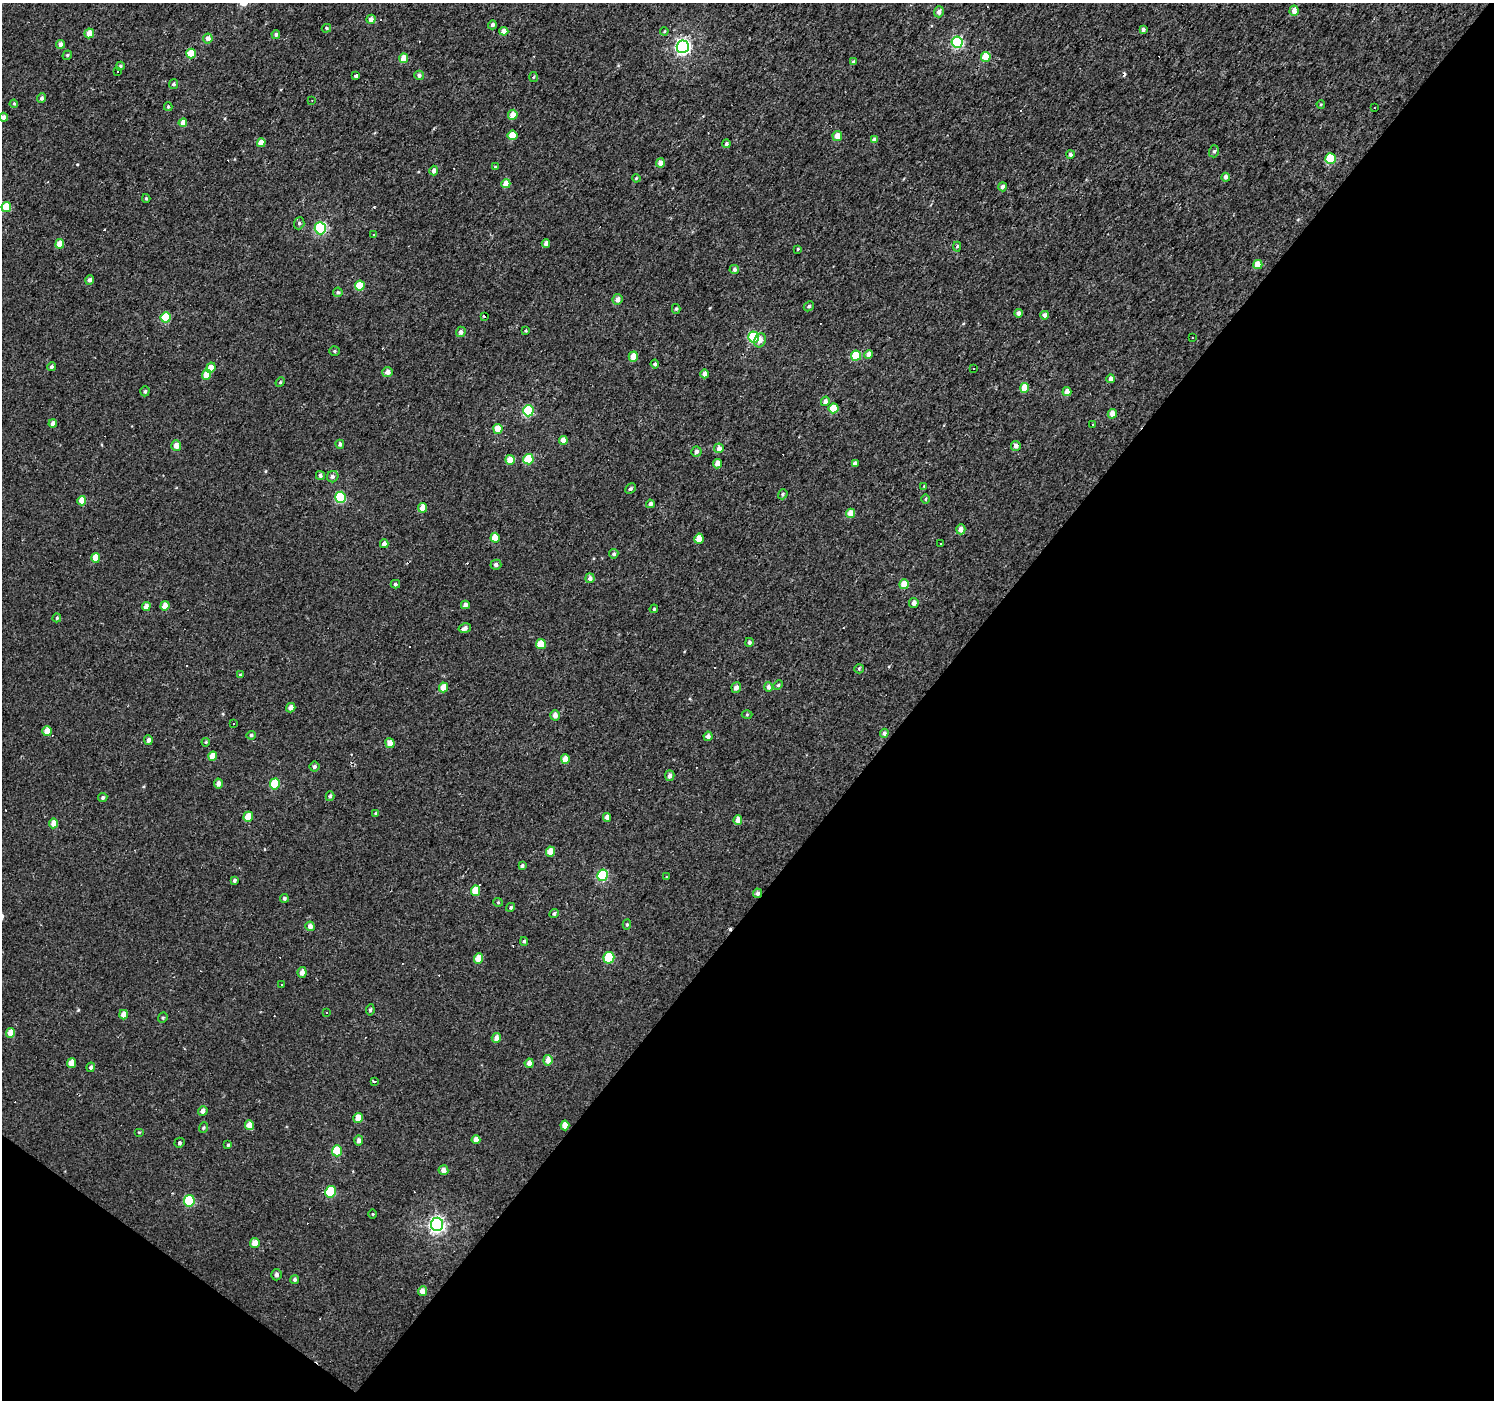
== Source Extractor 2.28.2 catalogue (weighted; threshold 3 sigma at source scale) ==
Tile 15 of 4 x 4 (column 3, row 4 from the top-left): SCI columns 2985-4476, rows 174-1571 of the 5971 x 6007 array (HDU 1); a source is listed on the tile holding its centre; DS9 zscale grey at full resolution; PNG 1496 x 1402 px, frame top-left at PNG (2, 3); each listed source drawn as its Kron ellipse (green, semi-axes under 4 px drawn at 4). Shown black and unused: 41% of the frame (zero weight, under 2 of 3 exposures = <1% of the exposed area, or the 3 px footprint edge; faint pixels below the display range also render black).
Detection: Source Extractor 2.28.2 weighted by HDU 2 'WHT'; one run over the whole footprint, this tile lists its part. Background 0.00425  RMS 0.0033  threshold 0.0147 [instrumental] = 3 sigma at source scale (4.5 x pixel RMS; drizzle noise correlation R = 1.50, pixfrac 1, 0.0396/0.0396 arcsec/px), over >= 5 px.
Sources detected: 250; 32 cosmic-ray / hot-pixel residue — neither listed nor drawn; the other 218 listed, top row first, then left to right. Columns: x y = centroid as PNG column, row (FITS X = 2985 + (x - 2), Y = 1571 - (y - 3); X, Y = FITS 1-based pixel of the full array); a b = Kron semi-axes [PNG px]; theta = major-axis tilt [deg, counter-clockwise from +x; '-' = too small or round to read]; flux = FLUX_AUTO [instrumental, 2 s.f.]
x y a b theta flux
1294 11 5 4 - 2.4
939 12 5 5 - 1.5
371 19 4 4 - 1.8
492 25 4 4 - 0.97
326 28 5 4 - 0.42
1143 30 4 4 - 0.91
504 31 4 4 - 2.4
664 31 4 3 - 0.34
89 33 5 4 - 3.2
276 34 4 4 - 0.69
208 38 5 4 - 1.9
957 42 5 5 - 36
61 44 4 4 - 1.7
683 47 6 6 - 78
191 53 5 4 - 6.4
67 55 5 4 - 0.53
986 57 5 4 - 6.2
404 58 5 4 - 4.9
854 62 4 3 - 0.75
120 66 4 4 - 0.58
117 71 2 2 - 0.31
419 75 5 5 - 0.86
356 76 3 3 - 1.2
534 77 5 3 - 0.3
173 84 5 4 - 0.7
42 98 5 4 - 0.98
312 100 3 3 - 0.3
14 104 4 4 - 0.45
1321 105 4 3 - 0.29
168 107 4 3 - 0.49
1374 108 3 2 - 0.5
513 115 5 5 - 3.5
3 117 4 4 - 1.5
183 123 4 4 - 3.4
512 135 5 5 - 5.4
837 136 5 5 - 3
874 139 4 4 - 1.2
261 143 4 4 - 3.8
727 144 4 4 - 0.68
1214 151 6 5 - 0.63
1070 154 4 4 - 0.74
1330 159 5 5 - 16
660 163 4 4 - 1.7
495 167 4 3 - 0.28
434 171 5 4 - 1.4
1226 177 4 4 - 1.3
636 178 4 3 - 0.35
506 184 4 4 - 3.8
1003 187 4 4 - 1.1
146 198 4 3 - 0.5
6 207 5 5 - 9.5
299 223 6 5 - 0.69
320 228 6 5 - 39
373 234 3 2 - 0.3
60 244 5 4 - 4.3
546 244 4 4 - 1.4
957 247 5 4 - 0.41
798 249 4 2 - 0.28
1258 264 4 4 - 4.3
734 270 5 4 - 1
90 280 4 4 - 1.1
360 286 5 5 - 9.1
338 292 5 5 - 0.73
617 299 5 5 - 1.6
809 306 5 4 - 0.59
676 309 5 4 - 0.45
1019 313 4 4 - 1.2
1045 315 4 4 - 1.3
484 316 3 3 - 1.4
166 317 5 5 - 11
526 331 3 3 - 0.33
461 332 5 4 - 1.2
754 337 5 5 - 28
1192 338 2 2 - 0.23
760 340 7 5 67 2
334 351 5 4 - 0.45
869 355 4 4 - 1.9
856 356 5 5 - 11
633 357 5 4 - 3.7
655 364 4 4 - 0.75
51 367 4 4 - 0.71
211 368 5 4 - 2.5
973 368 3 2 - 0.28
388 372 5 5 - 1.8
705 374 4 4 - 1.7
207 375 5 4 - 5.9
1111 379 4 4 - 1.5
280 382 5 4 - 0.36
1025 388 5 4 - 4.8
145 391 5 4 - 0.6
1067 392 5 4 - 2.3
825 401 5 4 - 1.6
833 408 5 5 - 5.6
528 411 5 5 - 22
1112 414 4 4 - 3.2
53 423 4 4 - 1.5
1093 425 3 2 - 0.48
498 429 5 4 - 5.1
563 440 4 4 - 2.5
340 444 4 4 - 0.82
176 446 5 5 - 2.6
1016 446 5 5 - 1.4
719 448 5 4 - 1.8
696 452 5 5 - 0.98
528 459 5 5 - 10
510 460 5 4 - 3.8
855 463 4 4 - 1.1
718 464 5 4 - 3
320 475 4 4 - 0.8
333 477 6 5 - 0.98
924 486 4 4 - 0.23
630 489 6 4 42 0.61
783 494 5 4 - 0.5
341 497 5 5 - 24
926 499 5 3 - 0.37
82 501 5 4 - 3.9
650 504 4 4 - 1.3
423 508 5 4 - 3.7
850 513 5 4 - 3.3
961 529 5 4 - 1.8
495 538 5 4 - 4.9
699 539 5 4 - 3.8
384 544 4 4 - 1.6
940 544 3 3 - 0.58
614 554 4 4 - 0.7
95 558 5 4 - 3.7
496 565 5 5 - 0.99
590 578 5 4 - 1.4
395 584 5 4 - 0.64
904 584 5 5 - 5.3
914 603 5 4 - 1.7
465 605 4 4 - 1.3
146 606 4 4 - 1.9
165 606 5 4 - 2.7
654 609 4 3 - 0.32
57 618 4 4 - 0.53
465 628 6 4 13 1.2
749 642 4 4 - 0.86
541 644 5 5 - 5.9
859 669 5 5 - 0.4
240 675 4 4 - 0.29
778 685 5 4 - 0.41
443 687 5 4 - 4.3
736 687 5 5 - 1.6
768 687 5 4 - 1.2
291 708 5 4 - 1.8
555 715 5 4 - 1.9
747 715 5 3 - 0.33
234 723 3 2 - 0.3
47 731 5 4 - 4.5
884 733 4 4 - 0.8
251 735 4 4 - 0.61
708 736 4 4 - 1.2
148 740 5 4 - 1.2
206 742 4 4 - 0.34
390 743 5 4 - 2.6
213 756 5 4 - 3.8
565 759 5 4 - 3.6
314 767 5 5 - 0.64
670 776 5 4 - 1.4
218 783 5 4 - 1.6
275 784 5 5 - 13
330 796 5 3 - 0.68
103 798 5 4 - 0.75
376 813 4 3 - 0.67
248 817 5 4 - 4
607 817 4 4 - 1.6
738 820 5 4 - 2.8
54 823 5 4 - 3.5
551 852 5 4 - 4.3
522 866 4 3 - 0.67
603 875 6 5 - 25
666 877 3 2 - 0.25
234 880 4 4 - 0.67
475 891 5 4 - 5.5
757 893 5 4 - 1.2
284 898 4 4 - 0.74
498 902 4 4 - 0.35
511 907 5 4 - 0.55
554 914 5 4 - 0.65
627 924 5 4 - 0.47
310 926 4 4 - 1.5
524 941 4 4 - 0.49
609 958 6 5 - 12
479 959 5 4 - 4.2
302 972 5 4 - 1.9
281 985 2 2 - 0.29
370 1010 6 4 81 0.6
327 1013 3 3 - 1.4
124 1015 5 4 - 2.6
163 1018 5 4 - 0.51
10 1033 5 4 - 3.3
496 1038 5 4 - 1.9
548 1060 5 4 - 2.6
71 1063 5 4 - 3.6
529 1063 4 4 - 1.5
91 1067 5 4 - 0.89
374 1081 3 3 - 2.9
203 1111 5 5 - 1.6
358 1118 5 4 - 3.4
250 1125 5 4 - 3.2
565 1125 5 4 - 2.9
203 1128 5 4 - 0.52
139 1132 5 3 - 0.3
359 1140 5 4 - 1.2
476 1140 4 4 - 2.2
179 1143 5 4 - 0.58
228 1145 4 3 - 0.47
337 1151 5 5 - 8.9
443 1170 5 5 - 1.8
331 1192 6 5 - 15
189 1201 6 5 - 20
373 1214 4 3 - 0.29
437 1224 7 6 - 91
255 1243 5 5 - 3.2
276 1275 6 5 - 0.88
295 1279 4 4 - 0.68
422 1291 5 4 - 2
Overlapping masked pixels (flux is a lower limit): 1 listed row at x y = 757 893
Isophote crosses this tile's border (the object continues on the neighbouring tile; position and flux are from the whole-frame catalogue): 1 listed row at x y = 3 117